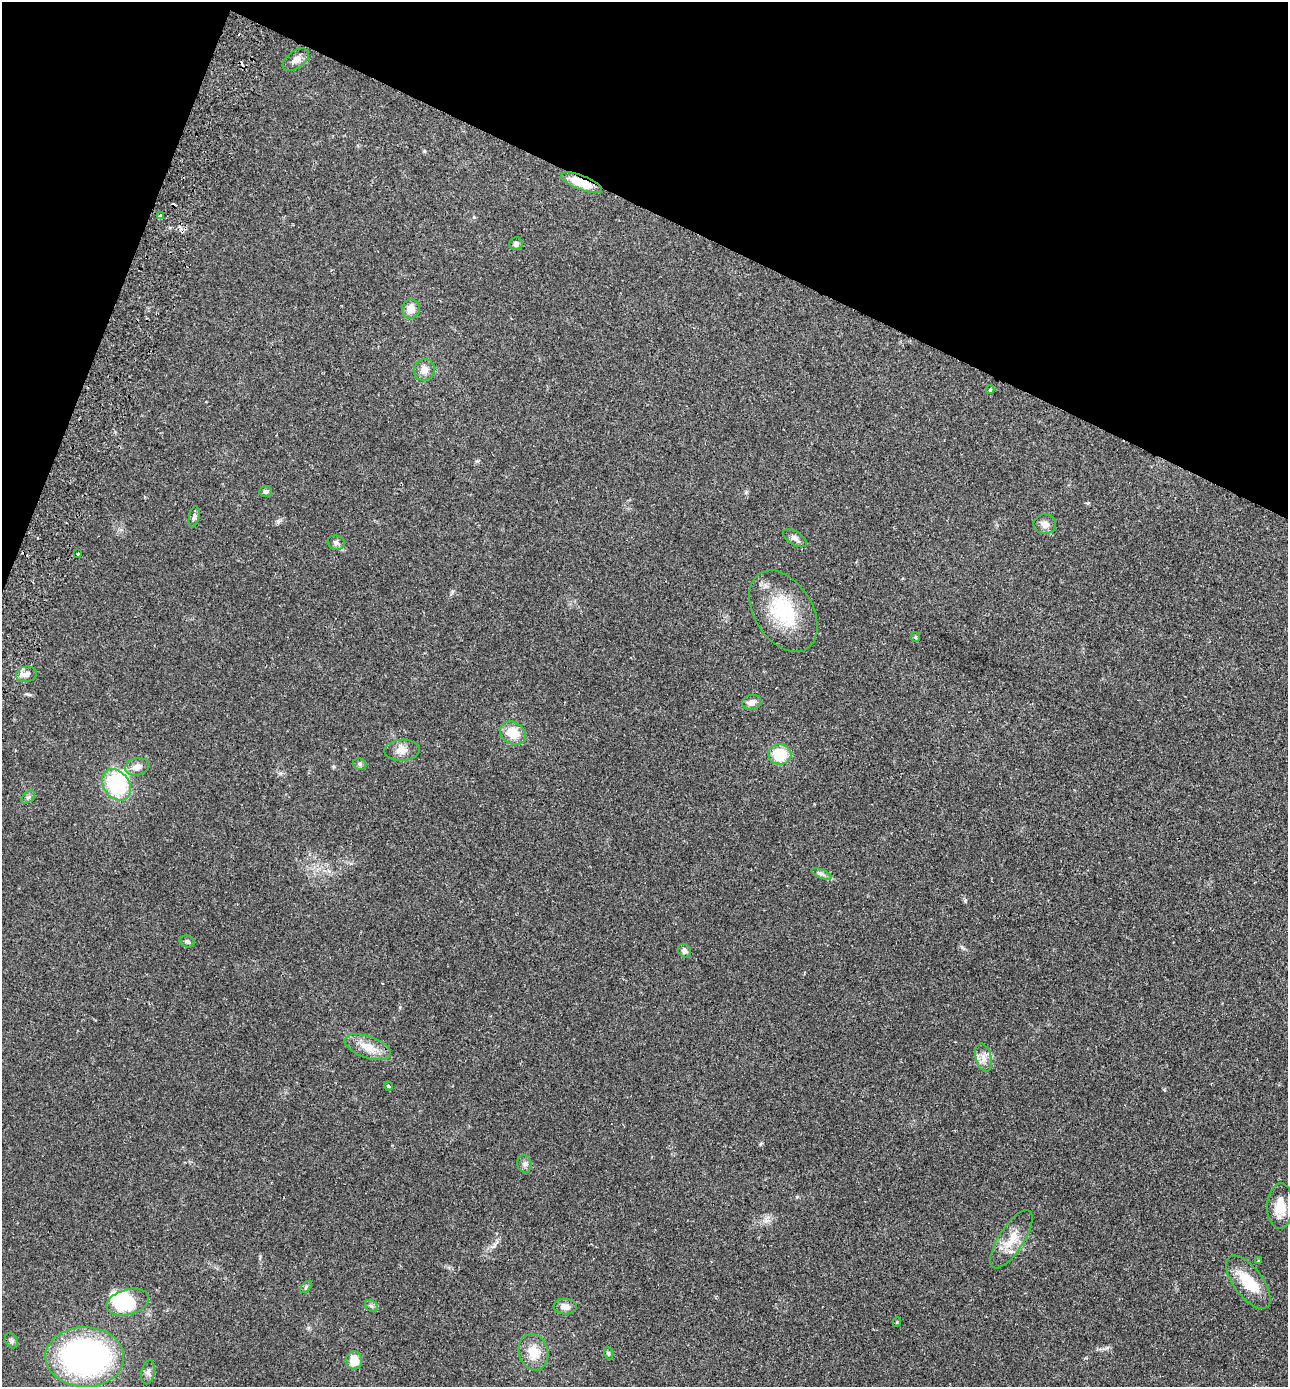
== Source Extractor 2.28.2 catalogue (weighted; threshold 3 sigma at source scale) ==
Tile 2 of 4 x 4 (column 2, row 1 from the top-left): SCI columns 1481-2766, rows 4185-5569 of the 5665 x 5596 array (HDU 1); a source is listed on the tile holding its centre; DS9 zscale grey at full resolution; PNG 1290 x 1389 px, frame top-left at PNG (2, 2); each listed source drawn as its Kron ellipse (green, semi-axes under 4 px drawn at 4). Shown black and unused: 19% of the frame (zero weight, under 2 of 3 exposures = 3% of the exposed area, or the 3 px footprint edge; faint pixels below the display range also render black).
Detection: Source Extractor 2.28.2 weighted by HDU 2 'WHT'; one run over the whole footprint, this tile lists its part. Background 0.12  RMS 0.0084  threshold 0.0378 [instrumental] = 3 sigma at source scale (4.5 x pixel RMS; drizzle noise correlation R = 1.50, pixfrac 1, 0.05/0.05 arcsec/px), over >= 5 px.
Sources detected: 51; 3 inside a brighter object's white glare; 1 cosmic-ray / hot-pixel residue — neither listed nor drawn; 1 inside a brighter listed object's ellipse — not listed separately; the other 46 listed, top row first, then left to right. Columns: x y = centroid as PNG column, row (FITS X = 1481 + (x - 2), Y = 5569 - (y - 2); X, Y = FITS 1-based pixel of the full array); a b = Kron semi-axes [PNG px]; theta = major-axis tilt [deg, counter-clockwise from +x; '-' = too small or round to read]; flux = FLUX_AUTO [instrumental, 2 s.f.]
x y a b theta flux
296 60 15 8 36 5.4
581 183 22 7 -21 20
161 216 4 3 - 4.2
516 244 6 6 - 2.5
411 309 10 9 - 7.9
424 370 11 10 - 6.3
990 390 4 3 - 1.1
266 491 6 5 - 2.2
194 517 10 5 77 2.2
1045 524 11 10 - 5.6
795 538 13 6 -34 3.5
336 543 8 7 - 2.7
78 553 3 2 - 1.3
783 611 44 29 -58 52
915 637 5 4 - 1.1
26 674 10 8 10 4.7
752 702 10 7 14 4.7
513 733 14 11 -31 16
402 750 18 10 2 7.4
780 754 11 10 - 25
360 764 7 5 -23 1.6
137 767 12 8 13 5.8
116 785 17 13 -52 58
28 797 8 5 44 2
821 874 11 4 -22 2.4
187 942 7 6 - 2.1
684 951 7 6 - 2.9
368 1047 24 11 -19 13
983 1058 14 8 -74 5.9
388 1086 5 4 - 1.2
524 1164 9 7 -76 2.7
1280 1206 23 13 88 14
1011 1239 34 12 57 16
1258 1261 3 3 - 0.71
1248 1282 31 14 -53 26
306 1287 7 4 46 1.4
128 1302 22 12 16 40
371 1306 7 5 -43 1.8
565 1307 11 8 -5 5.1
897 1322 4 4 - 0.78
11 1341 8 5 -59 1.8
533 1352 18 14 -73 16
608 1353 7 4 -71 1.2
85 1357 39 30 -1 240
354 1361 9 8 - 13
148 1372 12 6 79 2.9
Overlapping masked pixels (flux is a lower limit): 1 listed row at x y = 581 183
Unlisted compact peaks at least as high as the median listed source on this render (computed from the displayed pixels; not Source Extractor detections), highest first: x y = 965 901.